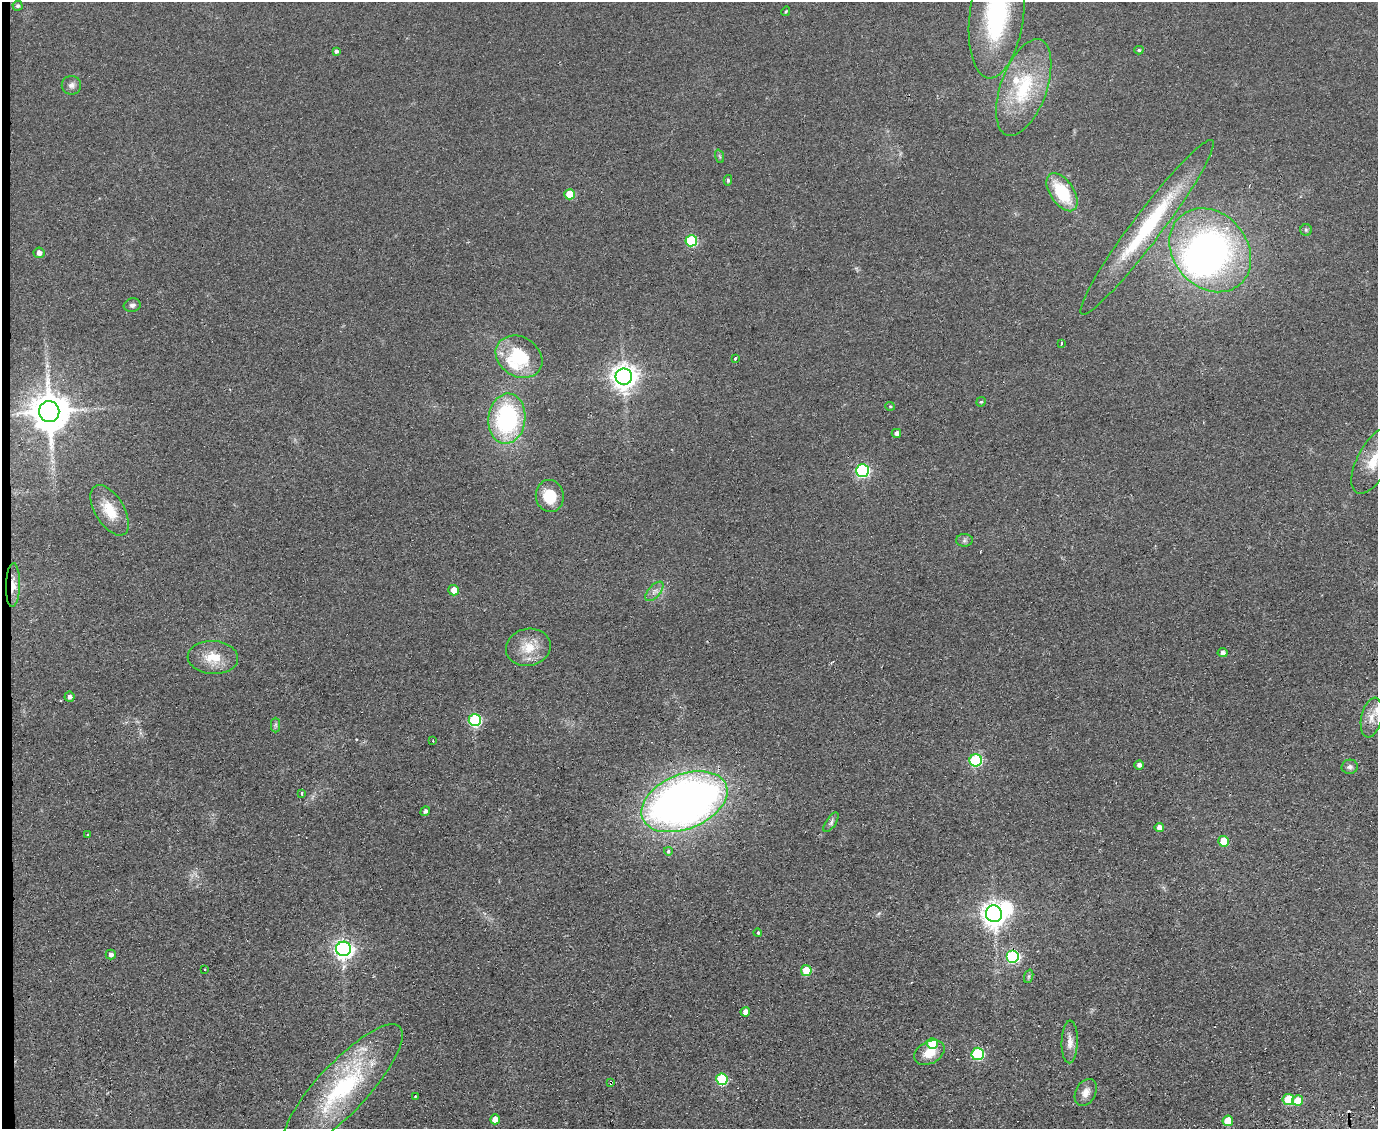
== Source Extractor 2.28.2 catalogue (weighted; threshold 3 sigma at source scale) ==
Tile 4 of 3 x 4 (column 1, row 2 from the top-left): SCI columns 425-1800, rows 2297-3423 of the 4674 x 6921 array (HDU 1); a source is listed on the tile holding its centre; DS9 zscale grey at full resolution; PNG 1380 x 1131 px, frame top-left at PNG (2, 2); each listed source drawn as its Kron ellipse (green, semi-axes under 4 px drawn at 4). Shown black and unused: <1% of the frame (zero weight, under 2 of 3 exposures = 3% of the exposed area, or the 3 px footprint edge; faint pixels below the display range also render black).
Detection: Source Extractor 2.28.2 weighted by HDU 2 'WHT'; one run over the whole footprint, this tile lists its part. Background 0.0634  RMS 0.0089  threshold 0.0401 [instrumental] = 3 sigma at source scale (4.5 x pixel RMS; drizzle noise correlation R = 1.50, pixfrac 1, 0.05/0.05 arcsec/px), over >= 5 px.
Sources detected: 84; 1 too faint to see at this stretch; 2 inside a brighter object's white glare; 3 cosmic-ray / hot-pixel residue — neither listed nor drawn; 3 inside a brighter listed object's ellipse — not listed separately; the other 75 listed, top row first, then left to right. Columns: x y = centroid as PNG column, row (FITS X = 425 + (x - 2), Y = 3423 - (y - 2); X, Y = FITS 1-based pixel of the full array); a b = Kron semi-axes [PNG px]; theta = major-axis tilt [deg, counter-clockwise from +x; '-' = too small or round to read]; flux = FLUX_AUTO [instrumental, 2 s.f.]
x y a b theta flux
17 6 5 4 - 2
786 11 5 3 - 0.84
997 15 64 27 83 120
1139 50 4 4 - 1.2
336 51 4 3 - 2.2
71 85 9 9 - 4.1
1024 87 50 23 70 66
719 156 7 4 -70 1.4
728 180 5 4 - 1.4
1062 192 21 12 -56 44
570 194 5 5 - 25
1147 227 109 15 53 90
1306 230 6 5 - 1.5
691 241 6 5 - 70
1210 250 45 37 -49 300
39 253 5 5 - 4.5
132 305 8 6 14 2.9
1061 343 4 3 - 0.93
519 357 25 19 -32 47
735 359 3 3 - 3.5
624 377 8 8 - 930
981 402 5 4 - 1.3
890 406 5 4 - 1
49 412 10 10 - 3000
507 419 25 18 83 120
896 433 4 4 - 3.7
1374 461 36 16 62 28
862 470 6 6 - 160
550 496 16 14 -81 25
110 510 28 14 -59 23
964 540 8 6 3 2.4
13 585 22 7 88 11
454 590 5 5 - 10
654 591 12 6 49 4.5
528 647 22 18 13 21
1223 653 5 4 - 3.2
213 658 25 16 -3 21
70 697 5 5 - 2.9
1371 718 20 10 78 11
475 720 6 6 - 110
276 725 7 4 -90 1.7
433 741 3 2 - 0.62
976 760 6 6 - 89
1139 765 5 4 - 3.4
1350 767 8 7 - 2.9
302 793 3 2 - 2.8
684 802 45 27 22 730
425 811 5 4 - 2.4
831 822 11 5 56 2.7
1159 827 5 4 - 5.1
88 834 3 3 - 1.1
1224 841 5 5 - 18
668 851 4 4 - 2.1
994 914 8 8 - 830
758 933 4 4 - 1.5
343 949 7 7 - 430
111 955 5 5 - 3.4
1013 956 6 6 - 140
205 969 3 3 - 1.4
806 971 5 5 - 29
1029 976 7 4 71 1.6
745 1012 4 4 - 7
1070 1042 21 8 88 8.2
932 1044 5 5 - 34
929 1053 16 11 28 15
978 1054 6 6 - 74
722 1079 6 5 - 68
611 1083 4 3 - 1.7
343 1088 83 25 47 120
1086 1092 14 10 61 7.5
415 1096 3 2 - 0.81
1288 1100 5 5 - 32
1298 1100 5 5 - 17
495 1119 5 5 - 9
1228 1121 5 5 - 21
Overlapping masked pixels (flux is a lower limit): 3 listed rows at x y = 13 585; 1013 956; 611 1083
Isophote crosses this tile's border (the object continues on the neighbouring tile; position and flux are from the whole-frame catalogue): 2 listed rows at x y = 997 15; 1374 461